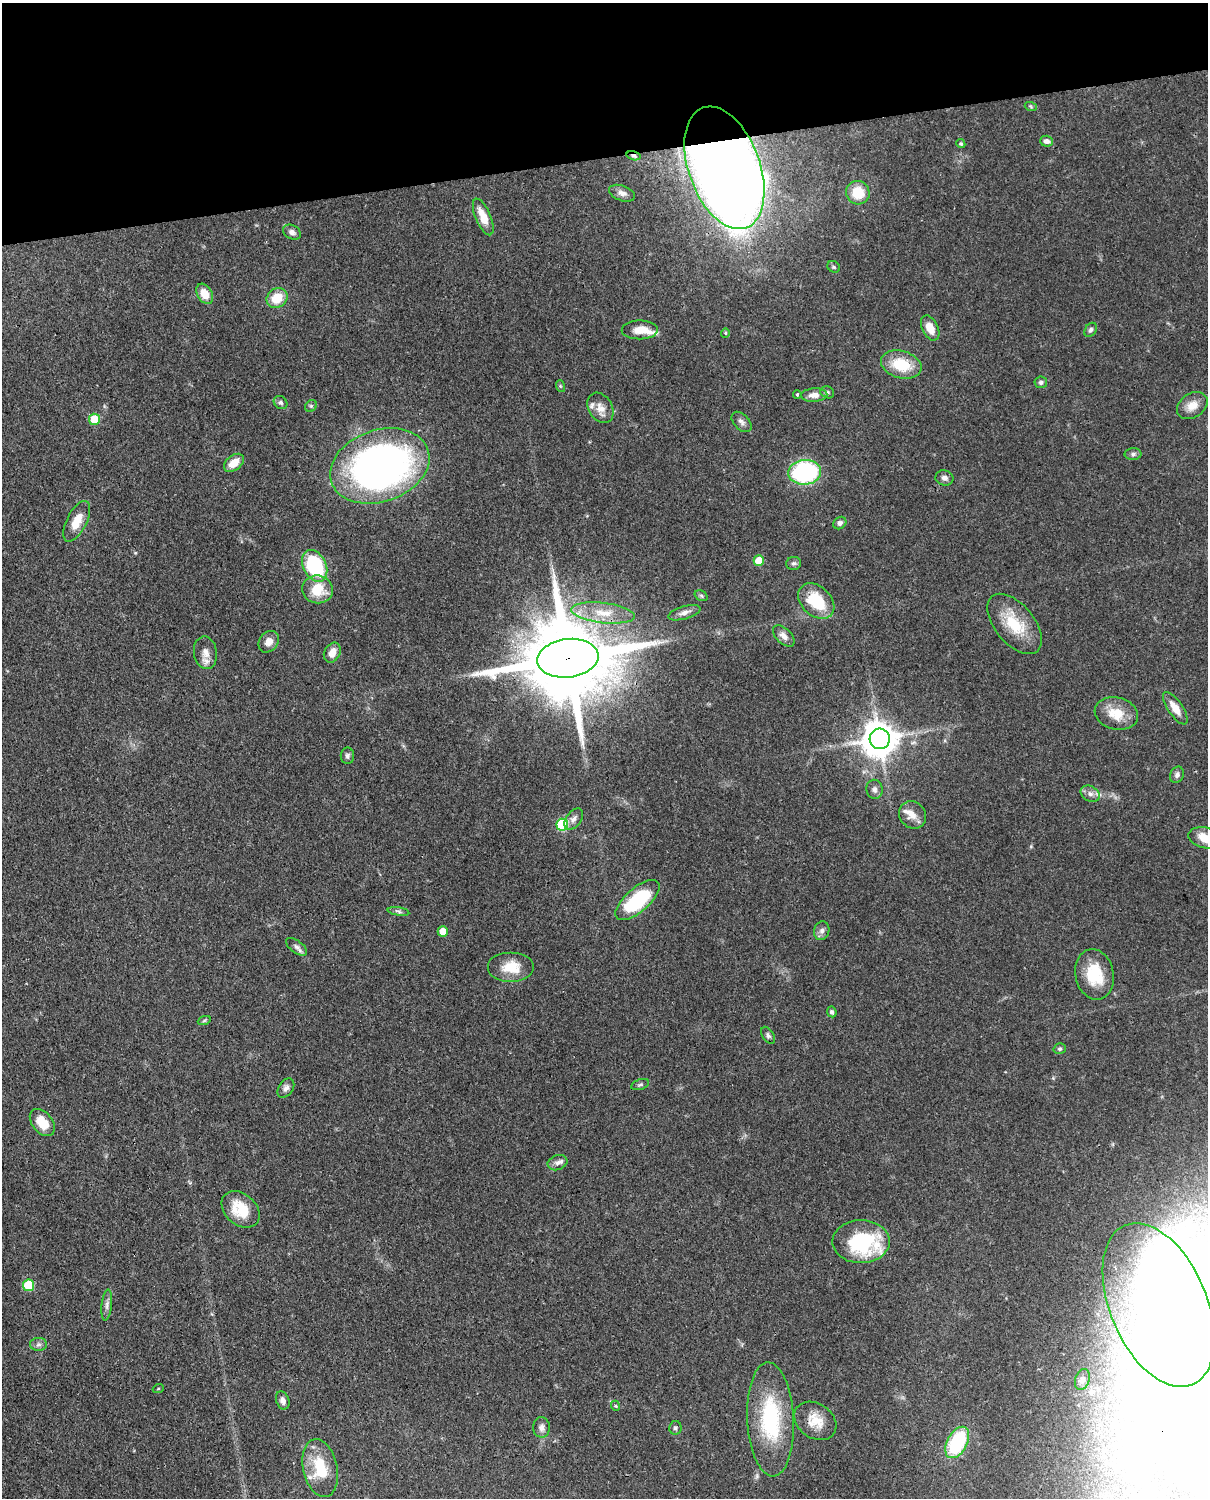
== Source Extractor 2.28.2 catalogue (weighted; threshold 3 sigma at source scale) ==
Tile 3 of 4 x 3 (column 3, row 1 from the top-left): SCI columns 2499-3704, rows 3259-4754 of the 4999 x 4907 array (HDU 1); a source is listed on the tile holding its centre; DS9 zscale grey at full resolution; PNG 1210 x 1500 px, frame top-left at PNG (2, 3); each listed source drawn as its Kron ellipse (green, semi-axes under 4 px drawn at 4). Shown black and unused: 10% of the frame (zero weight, under 3 of 4 exposures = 7% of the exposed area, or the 3 px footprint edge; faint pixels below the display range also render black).
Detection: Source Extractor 2.28.2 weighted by HDU 2 'WHT'; one run over the whole footprint, this tile lists its part. Background 0.0857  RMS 0.0039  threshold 0.0174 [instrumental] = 3 sigma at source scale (4.5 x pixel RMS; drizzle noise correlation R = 1.50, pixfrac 1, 0.05/0.05 arcsec/px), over >= 5 px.
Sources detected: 112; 16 inside a brighter object's white glare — neither listed nor drawn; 5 inside a brighter listed object's ellipse — not listed separately; the other 91 listed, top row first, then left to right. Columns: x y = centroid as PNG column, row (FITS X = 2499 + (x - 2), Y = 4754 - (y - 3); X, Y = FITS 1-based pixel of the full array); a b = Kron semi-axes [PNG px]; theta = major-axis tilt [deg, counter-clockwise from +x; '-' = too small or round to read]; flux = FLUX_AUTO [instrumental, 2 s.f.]
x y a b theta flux
1031 107 6 4 -20 0.54
1046 141 6 5 - 1.7
961 144 5 4 - 0.67
633 156 7 4 -16 0.91
724 168 64 35 -70 670
622 193 13 7 -19 2
858 193 12 11 - 10
483 217 19 7 -67 6.6
292 232 9 7 -29 1.7
834 267 7 5 -31 0.78
205 294 11 7 -59 5.8
277 298 11 9 39 8.5
930 328 13 8 -64 5.2
640 330 18 9 1 5.7
1091 330 7 5 58 1
725 333 5 4 - 0.49
901 365 21 13 -16 14
1041 382 6 6 - 1
560 386 6 3 -72 0.52
827 392 7 5 -23 0.83
797 394 4 3 - 0.46
814 395 13 6 3 3.1
281 403 7 6 - 1
311 406 6 5 - 0.68
1192 406 16 12 35 4.6
600 408 16 12 -59 4
94 419 5 5 - 12
742 422 12 7 -46 1.8
1133 454 8 6 1 1
234 463 11 7 38 5
380 466 51 36 19 200
805 472 16 12 6 56
944 478 9 7 -12 1.8
77 521 22 10 63 6.9
840 523 7 5 38 1.4
759 561 5 5 - 9.2
793 563 7 6 - 0.95
315 566 17 11 -63 35
318 589 15 14 - 10
701 596 7 5 -31 0.66
816 601 21 14 -43 16
603 613 32 10 -7 9.7
684 613 16 6 16 2.4
1015 624 36 19 -50 16
784 636 13 7 -44 2.5
269 642 12 9 52 3.5
205 653 16 11 -81 3.8
332 653 10 7 60 4
568 658 31 19 7 7900
1175 708 19 7 -55 5
1116 714 22 16 -13 9.1
880 739 10 10 - 870
347 756 8 6 -89 1
1177 775 8 6 66 1.3
874 789 10 8 -78 1.6
1090 794 10 7 -28 1.9
912 815 14 13 - 4.5
574 819 12 7 53 2.1
562 825 6 6 - 31
1205 838 16 10 -13 6.6
637 900 27 12 41 31
398 911 11 4 -9 1
443 931 5 5 - 6.1
822 931 9 7 73 1.6
297 947 12 6 -36 1.7
511 967 23 15 0 8.8
1095 974 25 19 -78 15
832 1012 5 4 - 1
204 1021 7 4 20 0.62
768 1035 9 5 -57 1.1
1060 1049 6 5 - 0.72
640 1085 9 5 18 0.85
286 1088 11 7 55 1.7
42 1123 15 10 -51 8
558 1163 10 7 20 1.8
241 1209 21 15 -42 11
861 1242 29 21 1 33
29 1285 6 5 - 18
107 1305 15 5 84 1.8
1159 1305 87 48 -67 99
38 1344 8 6 1 1.3
1082 1379 11 7 72 1.4
158 1389 5 3 - 0.36
283 1400 9 6 -69 1.9
616 1406 5 3 - 0.37
771 1419 57 23 -87 36
815 1421 23 17 -35 7.6
541 1427 10 8 -88 2
675 1428 7 6 - 0.91
957 1442 17 10 62 31
320 1468 29 17 -77 15
Overlapping masked pixels (flux is a lower limit): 3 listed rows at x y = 633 156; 724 168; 568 658
Isophote crosses this tile's border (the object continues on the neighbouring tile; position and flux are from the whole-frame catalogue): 2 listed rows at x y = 1205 838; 1159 1305